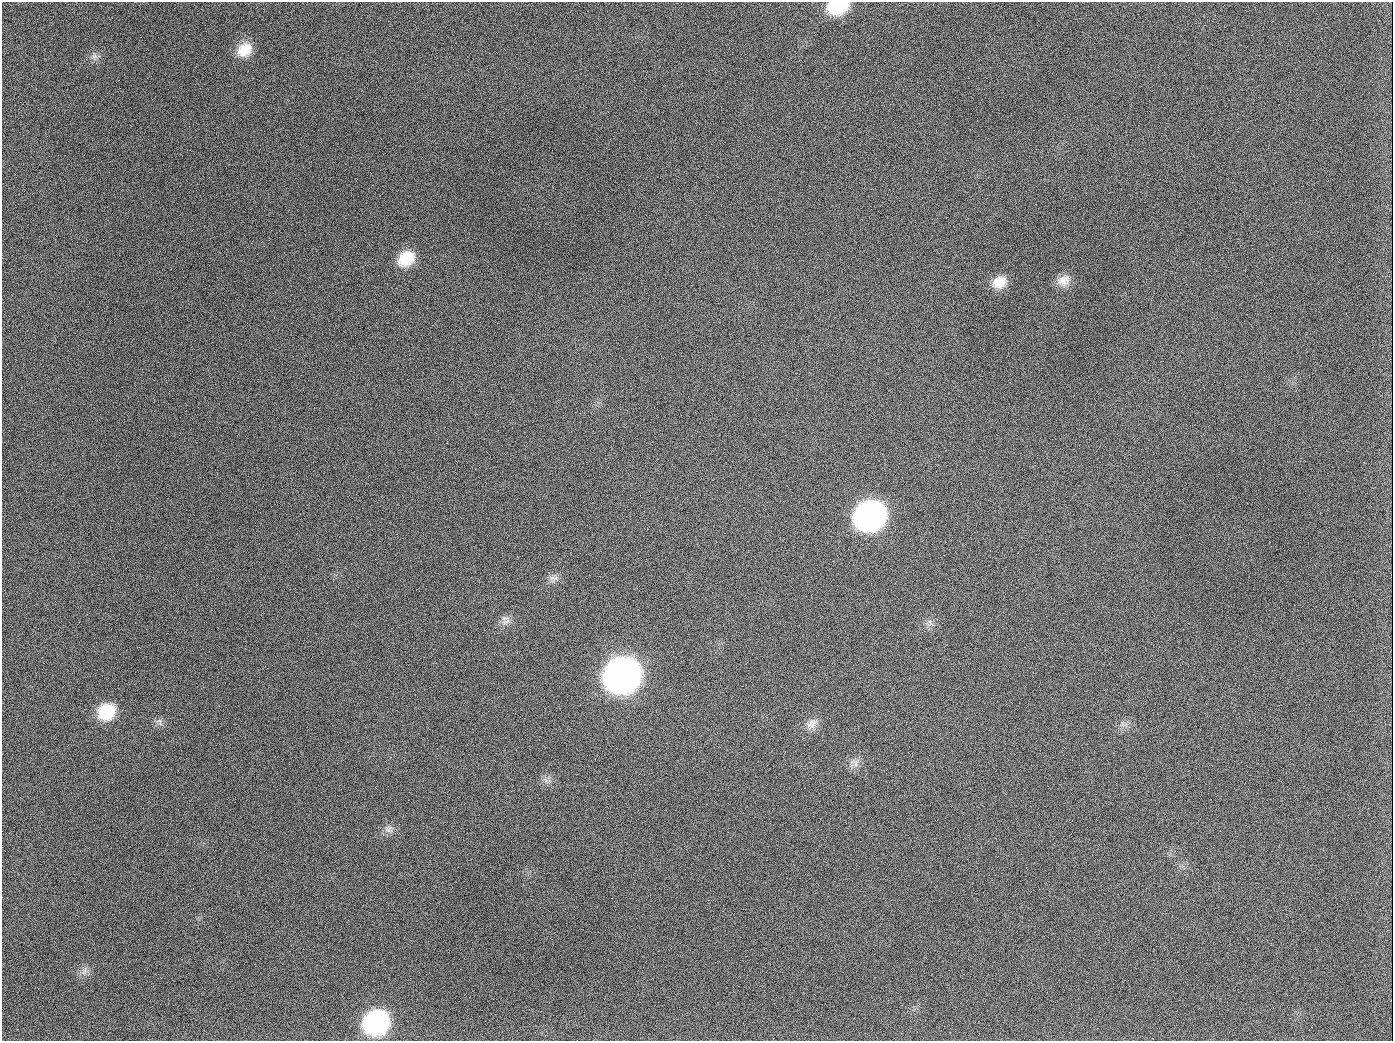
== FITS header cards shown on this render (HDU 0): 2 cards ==
NAXIS1  =                 1391
NAXIS2  =                 1039

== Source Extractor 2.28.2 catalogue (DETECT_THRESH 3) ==
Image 1391 x 1039 px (HDU 0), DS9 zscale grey, 1 PNG px = 1 image px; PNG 1395 x 1043 px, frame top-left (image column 1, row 1039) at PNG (2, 2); no overlay
Background 1460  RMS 68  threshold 205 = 3 sigma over >= 5 px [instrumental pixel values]
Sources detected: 20; all 20 listed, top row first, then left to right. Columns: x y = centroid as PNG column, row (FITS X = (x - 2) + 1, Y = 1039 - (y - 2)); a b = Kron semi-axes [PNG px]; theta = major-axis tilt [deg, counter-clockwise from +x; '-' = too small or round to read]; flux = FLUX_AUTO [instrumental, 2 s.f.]
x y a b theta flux
838 7 19 13 10 2.4e+05
244 50 20 15 44 1.0e+05
94 56 10 7 75 2.0e+04
189 126 2 2 - 5.7e+03
406 258 20 15 37 1.3e+05
1063 280 18 14 26 5.4e+04
999 282 18 14 24 7.6e+04
654 407 3 2 - 3.4e+03
870 516 20 18 32 2.3e+06
553 578 14 6 -6 2.3e+04
506 622 15 7 19 2.9e+04
622 675 21 18 34 5.3e+06
107 712 19 16 36 1.8e+05
159 721 11 6 -2 1.8e+04
812 724 19 11 43 4.3e+04
855 762 14 12 -29 3.5e+04
389 829 12 11 - 2.9e+04
84 971 12 7 70 2.5e+04
376 1022 18 16 34 9.5e+05
944 1026 3 2 - 3.7e+03
At the frame edge (FLAGS 8, measured only in part): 1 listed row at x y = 838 7